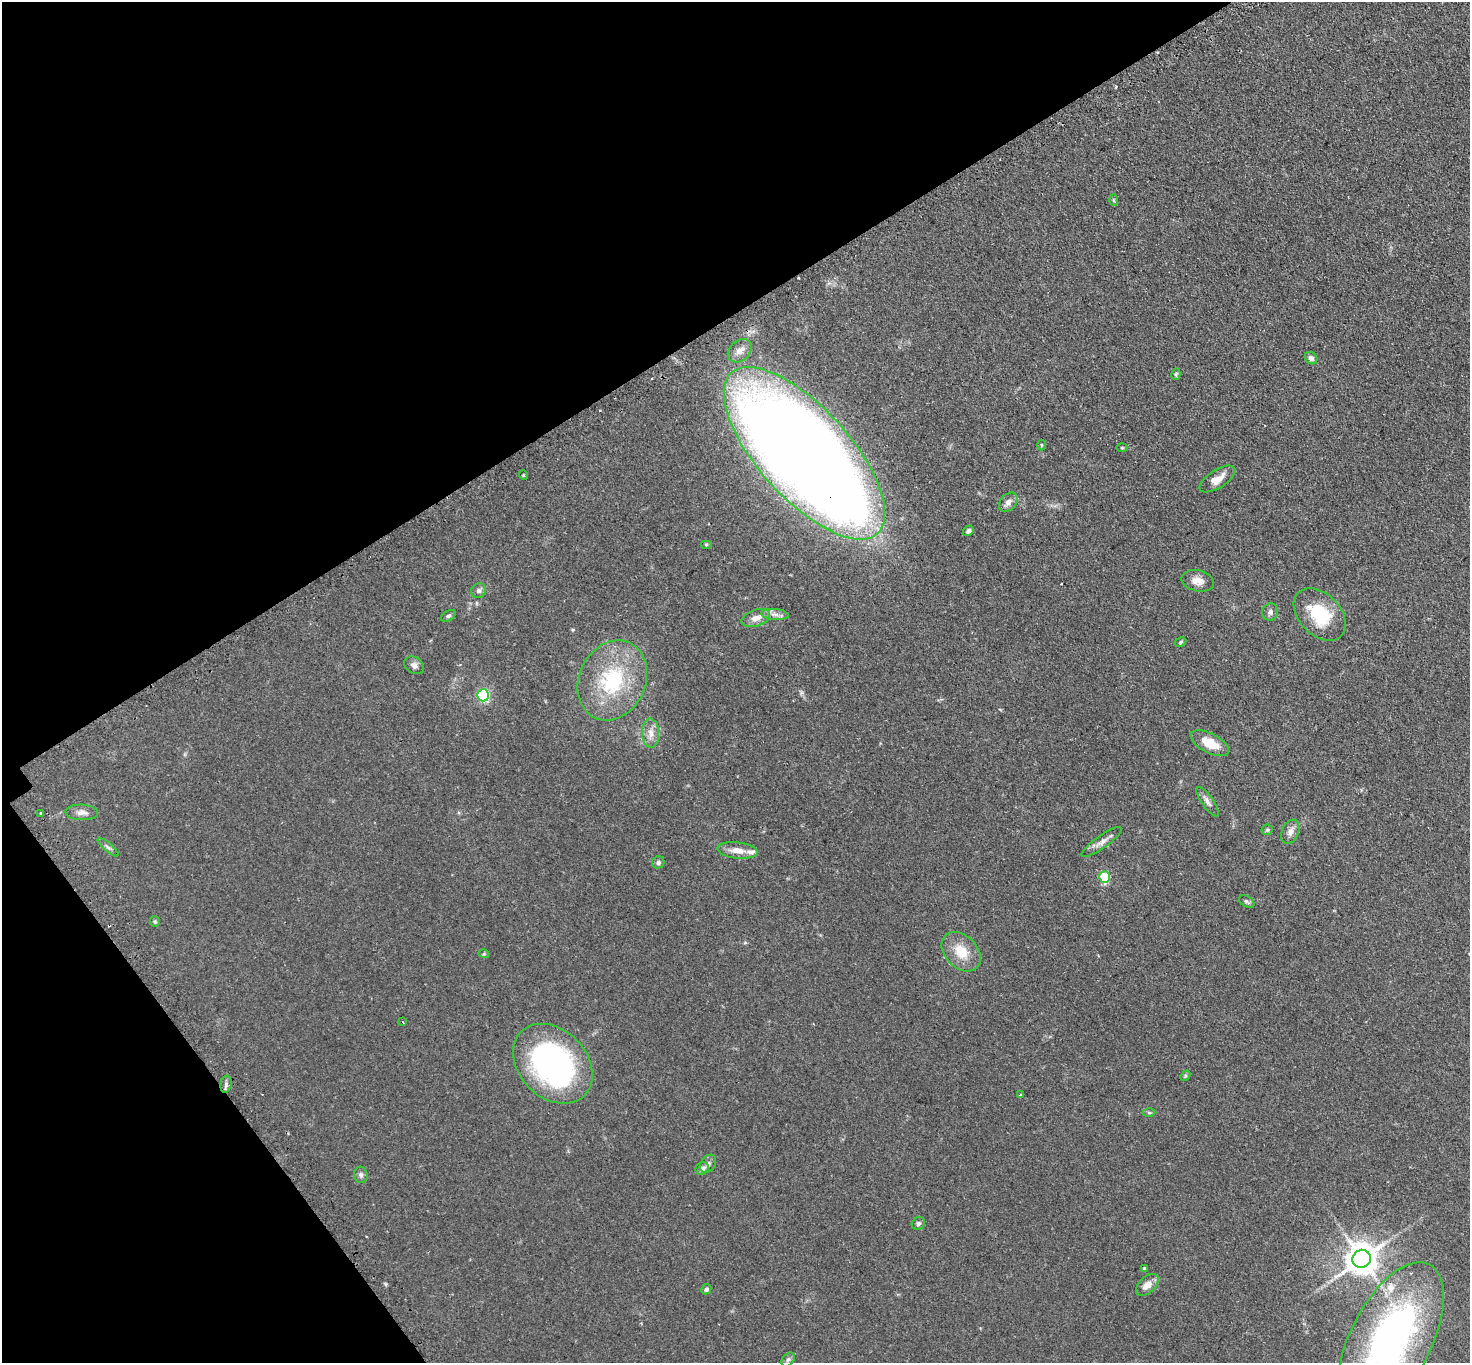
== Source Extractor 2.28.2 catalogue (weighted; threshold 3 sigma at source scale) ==
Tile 5 of 4 x 4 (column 1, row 2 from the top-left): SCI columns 48-1515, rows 2906-4266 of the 5963 x 5953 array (HDU 1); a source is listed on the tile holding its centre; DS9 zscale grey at full resolution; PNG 1472 x 1365 px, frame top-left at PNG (2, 2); each listed source drawn as its Kron ellipse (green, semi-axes under 4 px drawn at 4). Shown black and unused: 30% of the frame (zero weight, under 2 of 3 exposures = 4% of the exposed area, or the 3 px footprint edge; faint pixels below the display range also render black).
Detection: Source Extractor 2.28.2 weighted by HDU 2 'WHT'; one run over the whole footprint, this tile lists its part. Background 0.111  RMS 0.0076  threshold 0.0342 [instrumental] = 3 sigma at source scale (4.5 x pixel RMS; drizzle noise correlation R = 1.50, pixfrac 1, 0.05/0.05 arcsec/px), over >= 5 px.
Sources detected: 59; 2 cosmic-ray / hot-pixel residue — neither listed nor drawn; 2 inside a brighter listed object's ellipse — not listed separately; the other 55 listed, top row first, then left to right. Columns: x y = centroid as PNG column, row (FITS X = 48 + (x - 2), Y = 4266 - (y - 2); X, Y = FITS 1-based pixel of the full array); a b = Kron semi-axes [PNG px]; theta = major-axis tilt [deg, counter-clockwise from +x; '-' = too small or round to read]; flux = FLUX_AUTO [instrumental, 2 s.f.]
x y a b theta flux
1114 200 6 4 -88 0.87
740 351 13 10 44 5.1
1311 358 7 5 -41 2.5
1176 374 6 4 76 0.9
1041 445 5 3 - 0.77
1122 448 5 3 - 0.76
804 453 109 46 -48 1900
523 475 5 3 - 0.6
1217 479 20 9 32 7.6
1008 502 11 7 48 4.1
968 531 6 4 51 2.1
706 544 6 4 0 0.93
1198 581 16 10 -12 6.8
479 591 8 7 - 2.1
1270 612 9 8 - 2.5
775 614 14 5 -5 3.4
1320 614 30 21 -46 32
448 616 8 5 29 1.7
756 618 15 8 18 6.2
1181 642 6 4 29 1
414 665 11 8 -34 3.3
612 680 41 33 65 62
483 695 6 6 - 91
651 733 14 8 -88 6
1210 743 21 9 -27 15
1208 802 17 6 -55 3.4
82 812 16 8 -3 4.4
41 813 3 3 - 2.5
1267 830 6 5 - 1.2
1290 832 13 8 67 4.3
1102 842 24 6 35 4.8
108 847 13 4 -40 1.9
738 850 20 8 -6 7.9
658 862 6 6 - 2
1105 877 6 5 - 41
1247 902 8 5 -33 1.7
155 921 5 5 - 1.1
961 952 23 16 -46 16
484 954 5 3 - 0.7
403 1022 3 2 - 0.62
553 1064 45 34 -46 170
1185 1076 6 4 48 0.96
226 1084 8 5 82 2.1
1020 1095 3 2 - 0.84
1149 1113 6 4 -1 1
708 1164 10 7 54 2.7
702 1168 7 6 - 3.1
361 1175 8 7 - 2.2
918 1223 7 6 - 1.9
1362 1259 9 8 - 1300
1144 1268 3 3 - 0.87
1147 1285 13 8 44 6.4
706 1289 5 5 - 2
1391 1340 84 40 63 260
788 1359 8 5 48 1.6
Overlapping masked pixels (flux is a lower limit): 1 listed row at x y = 804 453
Isophote crosses this tile's border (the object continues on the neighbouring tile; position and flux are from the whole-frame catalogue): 1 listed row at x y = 1391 1340